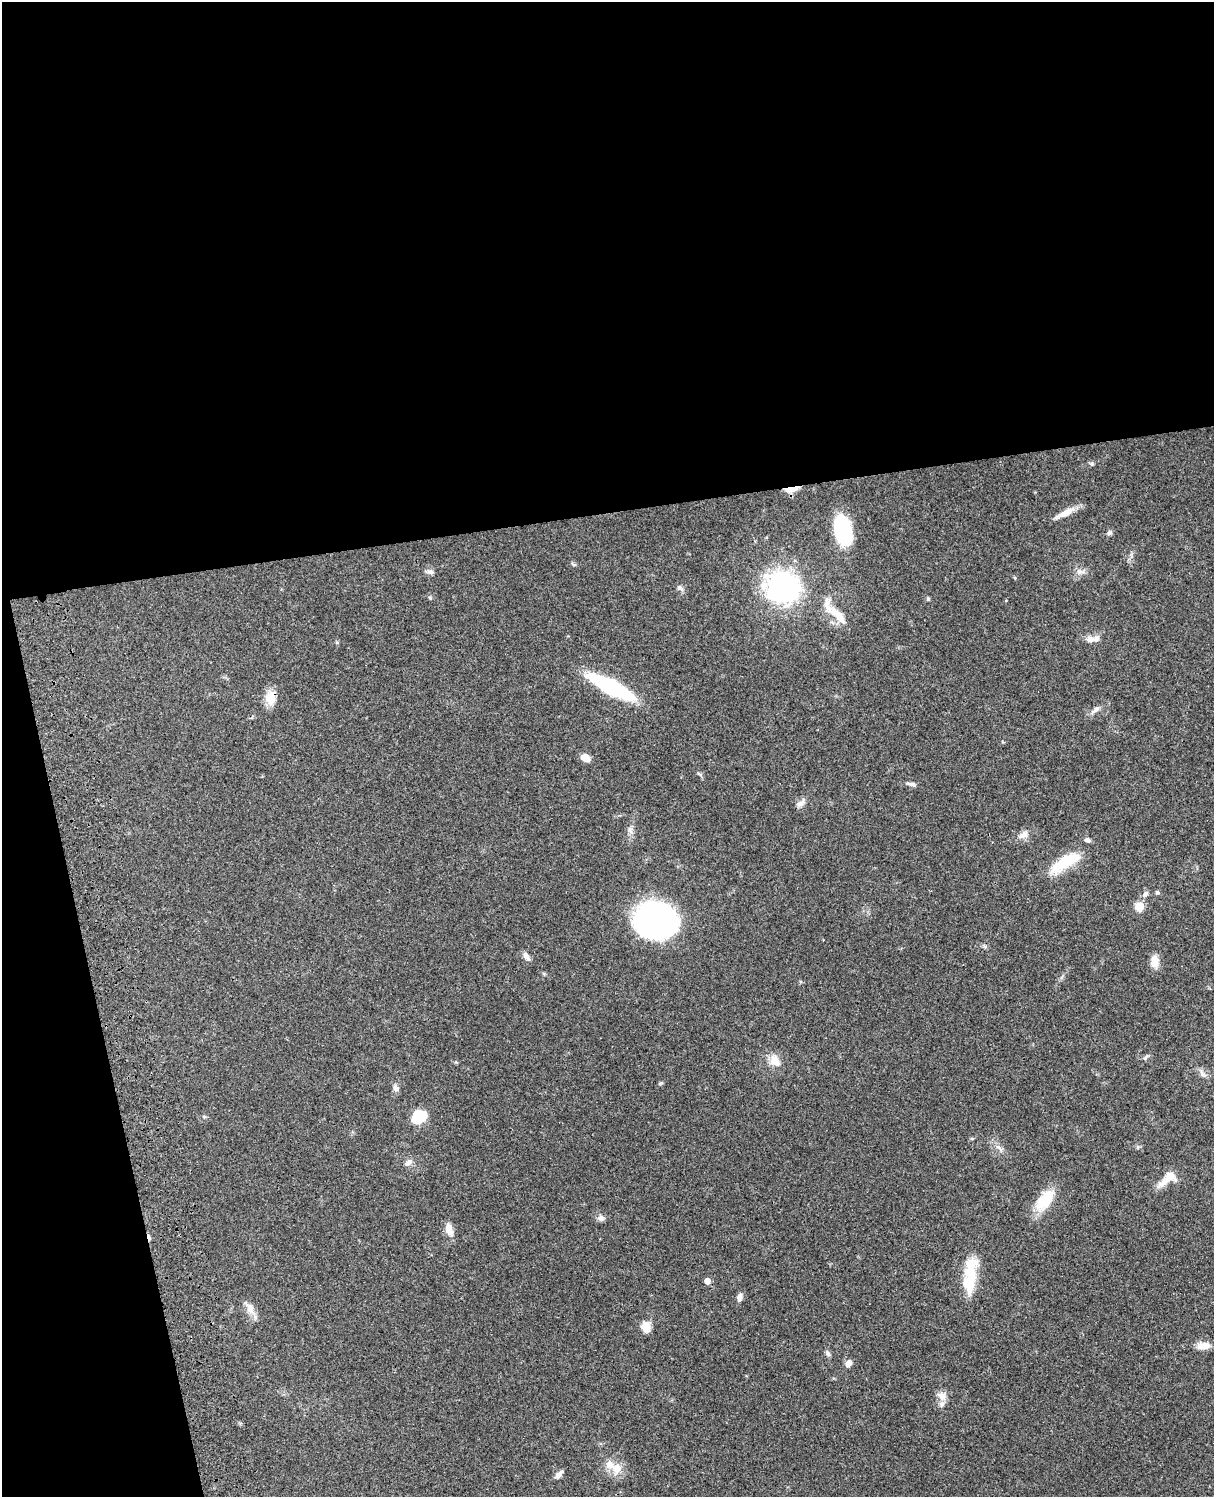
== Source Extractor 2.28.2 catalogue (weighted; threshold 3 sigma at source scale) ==
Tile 1 of 4 x 3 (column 1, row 1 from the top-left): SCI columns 121-1332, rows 3268-4762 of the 5086 x 4926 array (HDU 1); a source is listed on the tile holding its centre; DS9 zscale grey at full resolution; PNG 1216 x 1499 px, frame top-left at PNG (2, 2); no overlay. Shown black and unused: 39% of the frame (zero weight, under 3 of 4 exposures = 6% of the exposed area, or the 3 px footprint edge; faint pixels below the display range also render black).
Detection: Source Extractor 2.28.2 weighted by HDU 2 'WHT'; one run over the whole footprint, this tile lists its part. Background 0.0863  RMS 0.0061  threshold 0.0276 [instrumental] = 3 sigma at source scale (4.5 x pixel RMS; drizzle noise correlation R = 1.50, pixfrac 1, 0.05/0.05 arcsec/px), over >= 5 px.
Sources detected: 56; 2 inside a brighter object's white glare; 1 cosmic-ray / hot-pixel residue — not listed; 4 inside a brighter listed object's ellipse — not listed separately; the other 49 listed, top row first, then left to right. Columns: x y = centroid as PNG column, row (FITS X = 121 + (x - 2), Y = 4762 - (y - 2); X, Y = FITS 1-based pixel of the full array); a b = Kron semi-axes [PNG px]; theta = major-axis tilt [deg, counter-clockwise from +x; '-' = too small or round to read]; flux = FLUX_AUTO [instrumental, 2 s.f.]
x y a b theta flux
1092 464 6 4 -45 0.93
791 489 18 6 11 6.1
1065 513 28 7 27 6.7
842 529 34 15 -85 38
1109 533 7 5 16 1.3
430 572 10 7 13 2
1015 578 5 3 - 0.56
782 587 39 34 -28 87
680 588 10 6 -36 2
928 599 6 4 0 0.79
836 613 25 13 -36 12
1090 639 12 9 -6 3.6
611 687 36 10 -28 85
270 698 17 13 76 9.1
1095 710 15 6 36 2.9
585 758 8 6 -28 6.9
911 784 15 5 -12 1.9
801 803 14 6 31 2.8
1023 835 14 9 32 4.1
1065 862 42 14 30 23
1157 892 6 5 - 1.1
1145 894 9 6 52 2
1139 906 5 5 - 25
657 920 32 26 -14 230
526 956 10 6 -53 3.1
1155 961 15 9 88 6
1145 1058 9 5 48 1.3
775 1061 14 10 -54 7.9
1203 1074 16 4 -51 2.3
661 1083 6 4 32 0.77
396 1088 8 7 - 2.1
419 1116 14 11 28 21
972 1139 5 3 - 0.56
408 1163 11 7 50 2.5
1169 1178 25 10 36 11
1045 1200 30 16 55 17
601 1218 10 7 -7 2.1
449 1230 17 9 -72 5.4
707 1281 5 5 - 5
969 1283 30 18 87 18
740 1297 10 6 75 2.5
250 1308 22 9 -56 5.5
646 1327 12 10 -84 6.3
1204 1346 17 8 4 6.3
828 1353 8 6 -58 1.5
848 1363 8 6 63 3.7
942 1396 14 11 -33 4.9
617 1468 9 8 - 8.3
559 1475 13 5 50 2.6
Overlapping masked pixels (flux is a lower limit): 2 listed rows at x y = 791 489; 270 698